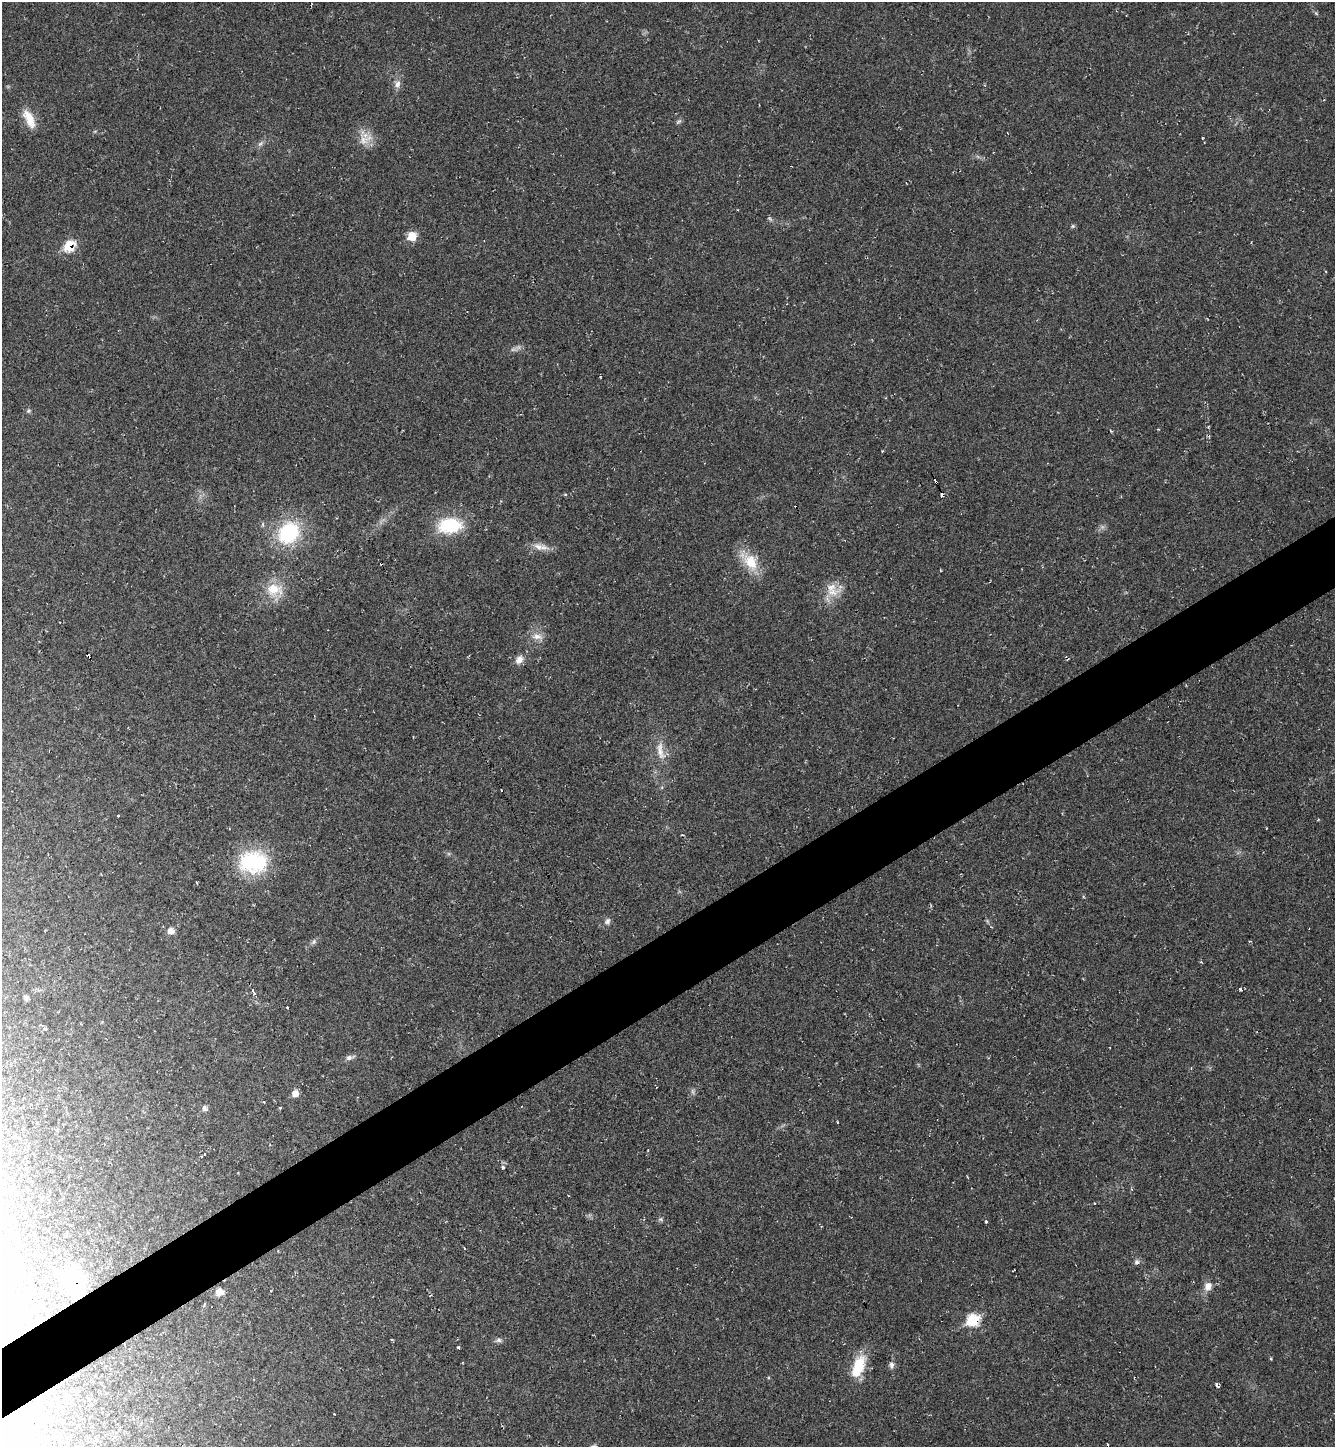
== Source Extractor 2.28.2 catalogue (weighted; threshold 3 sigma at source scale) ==
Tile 7 of 4 x 4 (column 3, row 2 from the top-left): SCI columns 2956-4288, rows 2893-4337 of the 5774 x 5783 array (HDU 1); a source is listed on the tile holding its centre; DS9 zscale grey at full resolution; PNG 1337 x 1449 px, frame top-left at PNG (2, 2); no overlay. Shown black and unused: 5% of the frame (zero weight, under 2 of 3 exposures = <1% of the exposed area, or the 3 px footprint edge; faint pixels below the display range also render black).
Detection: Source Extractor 2.28.2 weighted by HDU 2 'WHT'; one run over the whole footprint, this tile lists its part. Background 0.0196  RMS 0.0059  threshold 0.0267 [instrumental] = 3 sigma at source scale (4.5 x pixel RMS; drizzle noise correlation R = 1.50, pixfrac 1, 0.05/0.05 arcsec/px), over >= 5 px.
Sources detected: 65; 3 too faint to see at this stretch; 7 cosmic-ray / hot-pixel residue — not listed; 1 inside a brighter listed object's ellipse — not listed separately; the other 54 listed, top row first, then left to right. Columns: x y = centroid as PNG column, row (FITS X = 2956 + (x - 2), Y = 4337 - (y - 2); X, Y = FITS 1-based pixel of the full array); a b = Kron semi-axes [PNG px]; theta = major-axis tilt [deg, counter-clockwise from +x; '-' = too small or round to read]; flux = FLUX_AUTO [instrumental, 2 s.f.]
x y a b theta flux
397 84 10 8 75 2.9
29 119 26 10 -64 9.7
679 121 8 3 19 0.99
365 139 21 13 26 7.6
260 144 7 5 42 1.3
1073 226 5 5 - 0.85
412 236 7 7 - 12
70 246 9 8 - 20
28 411 6 5 - 1
936 482 5 3 - 12
449 525 20 13 5 34
288 533 25 21 48 43
540 547 25 7 -9 5.3
751 562 24 16 -57 15
273 589 23 17 6 14
833 592 21 11 3 8.1
537 636 15 8 0 4.3
89 656 6 3 -62 17
519 660 11 8 54 3.9
660 751 29 9 -79 7.7
501 790 3 2 - 0.88
118 816 3 3 - 1.3
682 835 3 2 - 0.48
253 862 31 23 -2 47
607 921 9 7 50 1.9
171 931 8 8 - 3.8
314 942 8 6 69 1.4
1240 989 3 3 - 1.6
253 990 3 3 - 1.8
254 994 4 4 - 1.2
26 998 6 5 - 1.5
45 1029 4 4 - 0.71
349 1058 8 6 16 2.2
295 1093 7 7 - 3.7
205 1108 8 6 -65 1.8
280 1108 3 3 - 0.54
203 1155 7 3 45 2.4
503 1167 3 3 - 11
661 1219 6 4 72 0.94
986 1222 3 3 - 1.5
464 1248 3 2 - 0.99
1137 1262 7 7 - 1.6
1014 1270 3 2 - 0.57
74 1281 25 19 -81 44
1208 1286 11 9 64 4.5
271 1291 3 2 - 0.57
220 1292 9 8 - 3.8
973 1320 8 7 - 33
499 1340 8 6 15 1.5
458 1347 3 3 - 2.7
891 1365 8 6 -86 2.2
858 1366 29 14 67 17
1217 1385 4 3 - 3.4
1107 1444 3 3 - 0.92
Overlapping masked pixels (flux is a lower limit): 5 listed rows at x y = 70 246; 936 482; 89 656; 74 1281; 973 1320